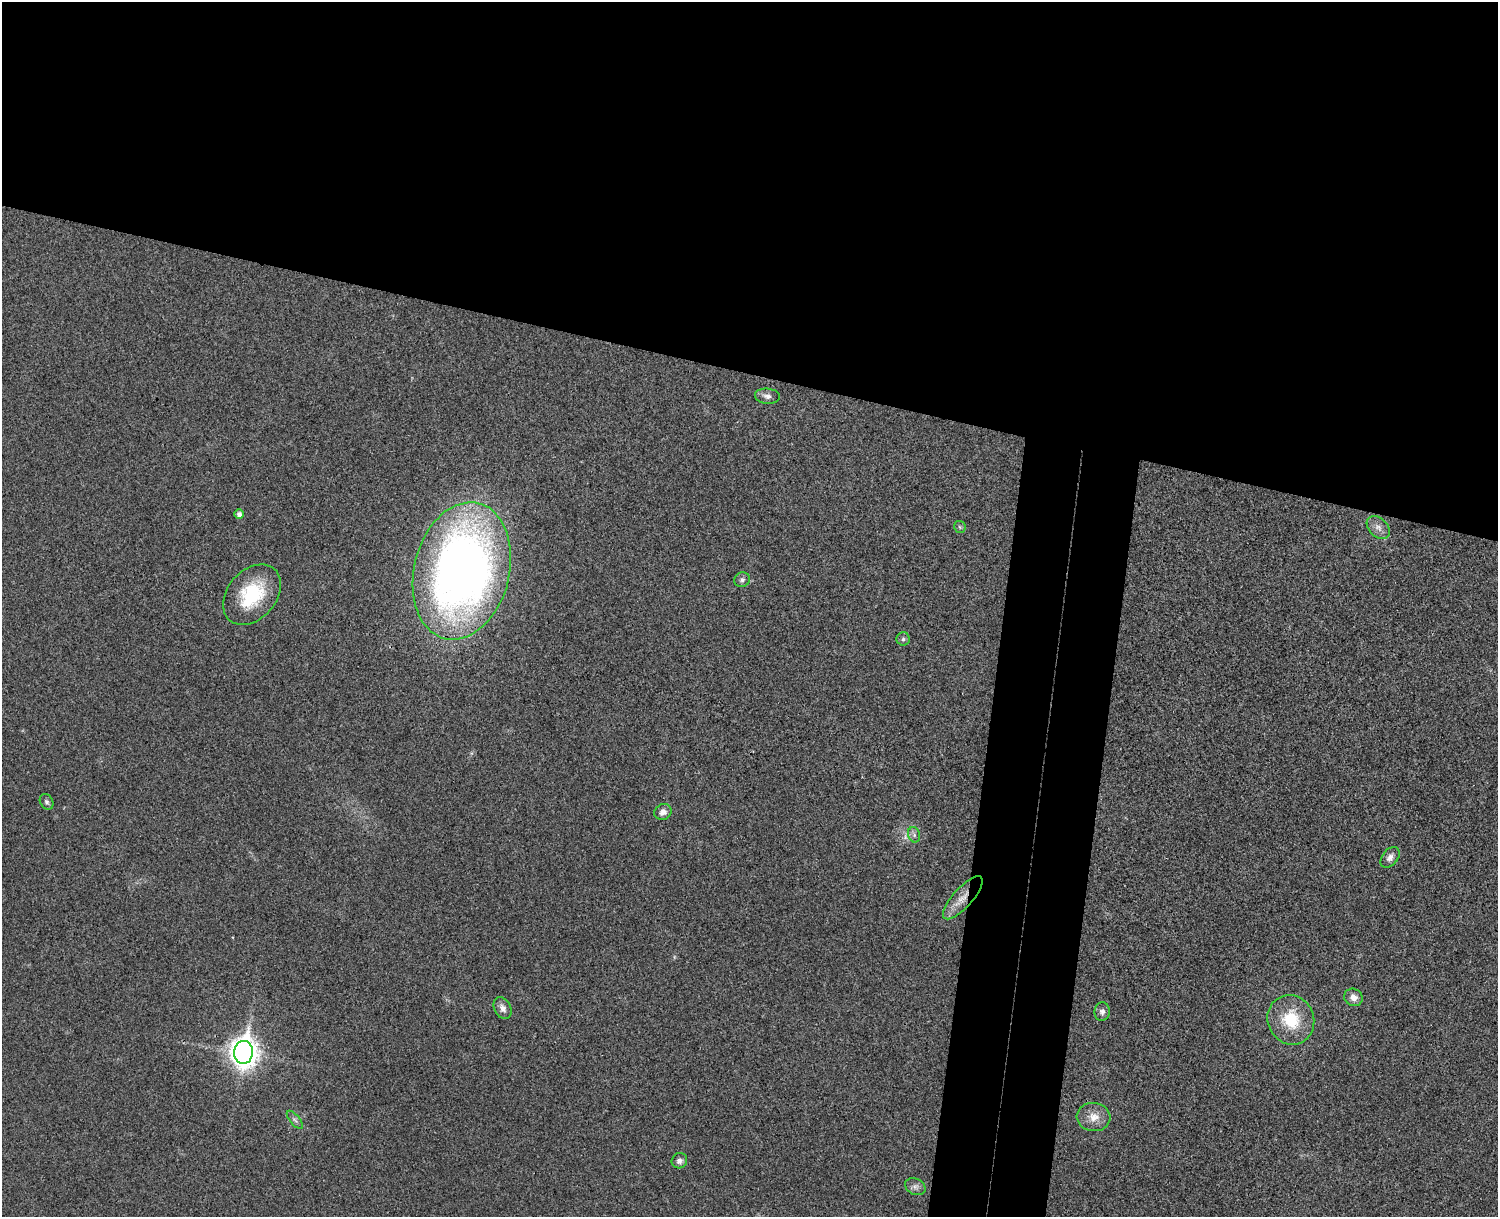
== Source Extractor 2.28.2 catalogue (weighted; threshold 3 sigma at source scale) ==
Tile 2 of 3 x 4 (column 2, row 1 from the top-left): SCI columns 1671-3166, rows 3663-4877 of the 4954 x 4892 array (HDU 1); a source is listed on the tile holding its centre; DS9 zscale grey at full resolution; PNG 1500 x 1219 px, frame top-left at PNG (2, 2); each listed source drawn as its Kron ellipse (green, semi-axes under 4 px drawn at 4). Shown black and unused: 35% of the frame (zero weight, under 3 of 4 exposures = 6% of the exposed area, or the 3 px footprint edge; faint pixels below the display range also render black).
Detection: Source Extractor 2.28.2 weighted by HDU 2 'WHT'; one run over the whole footprint, this tile lists its part. Background 0.0219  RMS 0.0062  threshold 0.0281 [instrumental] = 3 sigma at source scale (4.5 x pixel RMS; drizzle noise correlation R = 1.50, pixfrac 1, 0.05/0.05 arcsec/px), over >= 5 px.
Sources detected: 22; all 22 listed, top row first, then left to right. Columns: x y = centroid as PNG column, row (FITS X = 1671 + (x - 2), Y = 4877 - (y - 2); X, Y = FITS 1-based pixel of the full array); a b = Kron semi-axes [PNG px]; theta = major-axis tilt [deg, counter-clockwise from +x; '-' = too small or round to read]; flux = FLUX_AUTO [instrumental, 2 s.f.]
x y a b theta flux
767 396 12 7 -5 3
239 514 5 5 - 2.6
960 527 6 5 - 1.2
1378 527 13 9 -44 4.2
462 571 70 47 76 490
742 580 8 7 - 2
252 595 34 24 49 37
903 639 6 6 - 1.5
47 802 8 6 -59 1.6
663 812 9 7 26 3.6
914 835 8 6 -71 2
1390 857 12 8 51 3.4
963 898 27 10 48 10
1353 997 9 8 - 4.3
502 1008 12 8 -63 3.9
1102 1012 9 7 83 2.5
1291 1020 25 23 -66 26
243 1052 11 9 84 720
1094 1117 17 14 -5 8.3
295 1120 11 5 -50 1.8
679 1161 8 7 - 2.4
915 1187 11 8 -26 2.6
Overlapping masked pixels (flux is a lower limit): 1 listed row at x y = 963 898